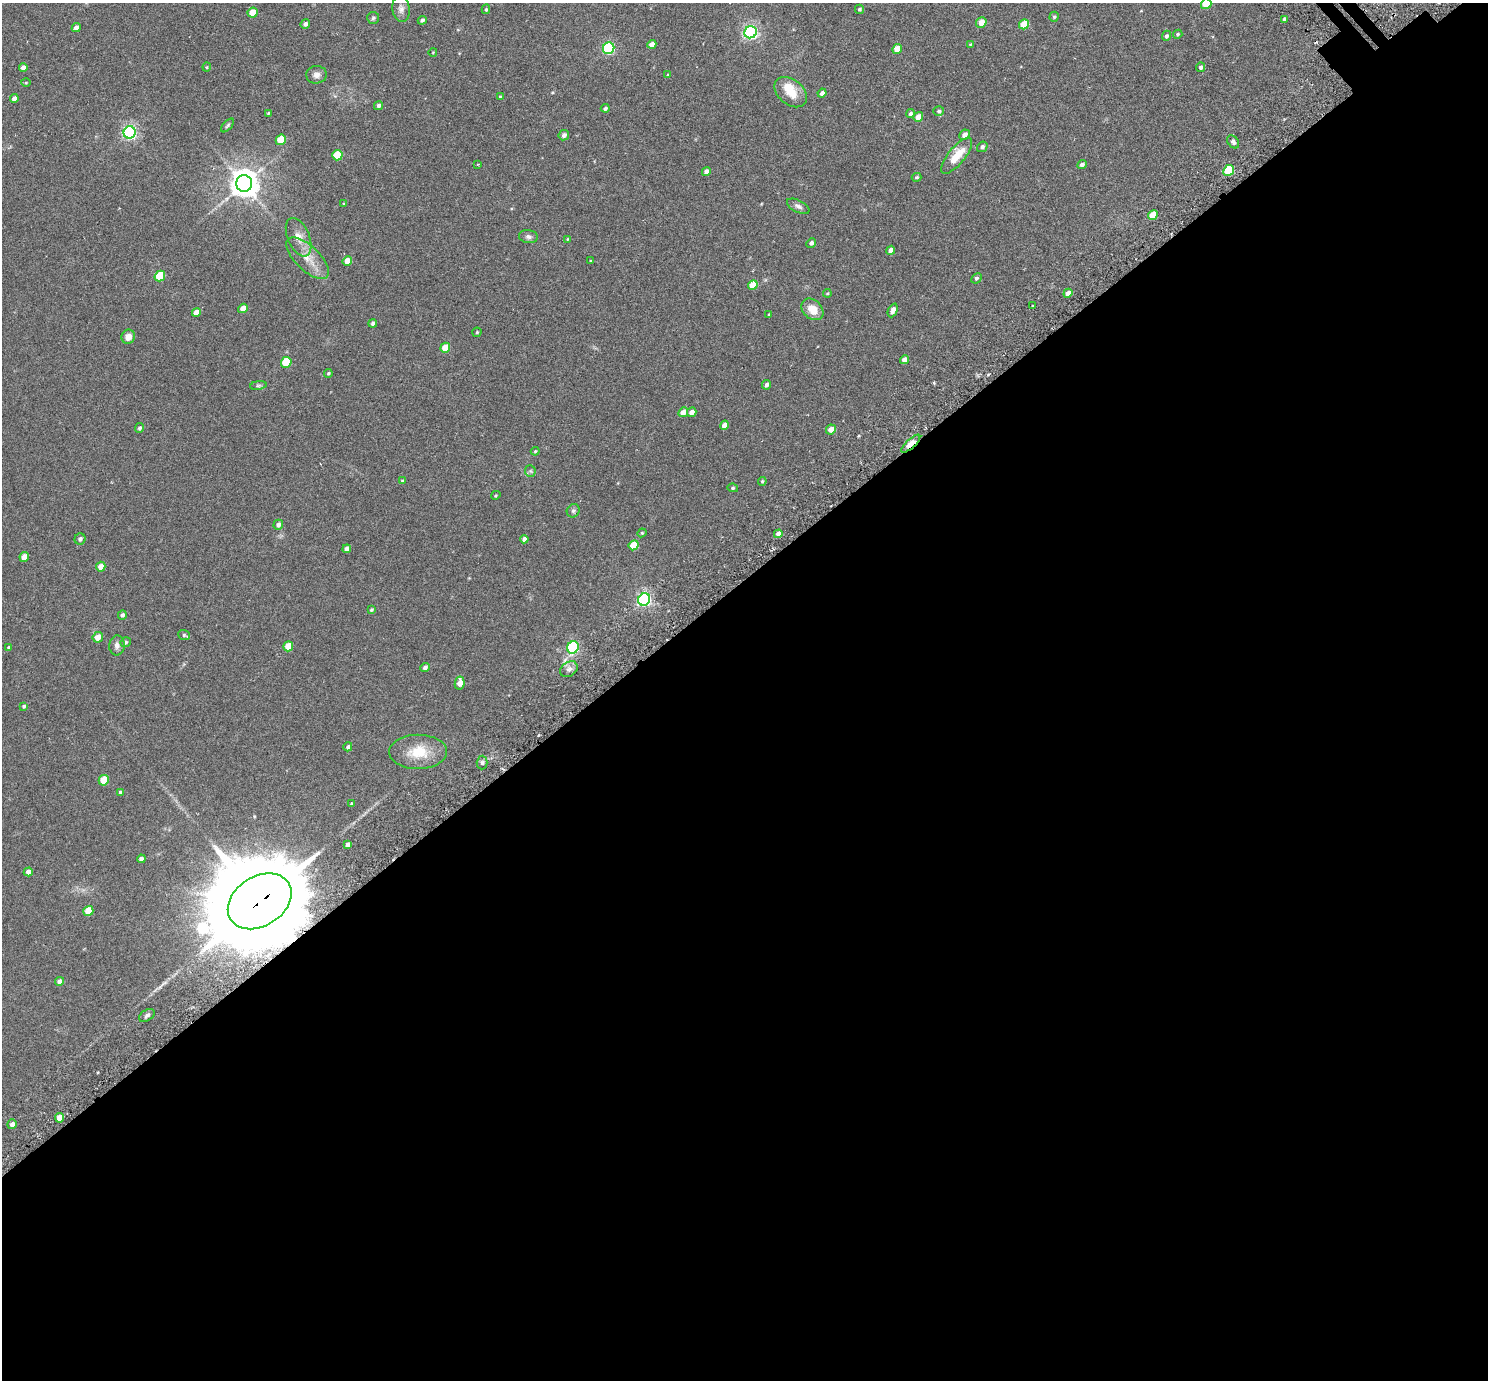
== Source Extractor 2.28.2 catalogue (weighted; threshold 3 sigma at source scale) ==
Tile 15 of 4 x 4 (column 3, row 4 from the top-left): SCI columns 3037-4522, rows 211-1588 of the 6069 x 6069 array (HDU 1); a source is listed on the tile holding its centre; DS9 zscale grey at full resolution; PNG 1490 x 1382 px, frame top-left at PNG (2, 3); each listed source drawn as its Kron ellipse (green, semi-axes under 4 px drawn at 4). Shown black and unused: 58% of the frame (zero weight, under 3 of 6 exposures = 3% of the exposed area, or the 3 px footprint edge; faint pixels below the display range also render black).
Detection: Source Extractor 2.28.2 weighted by HDU 2 'WHT'; one run over the whole footprint, this tile lists its part. Background 0.0263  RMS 0.0071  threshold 0.029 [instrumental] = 3 sigma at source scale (4.09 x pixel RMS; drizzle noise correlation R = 1.36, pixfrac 0.8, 0.05/0.05 arcsec/px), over >= 5 px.
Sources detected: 136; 1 inside a brighter object's white glare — neither listed nor drawn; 1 inside a brighter listed object's ellipse — not listed separately; the other 134 listed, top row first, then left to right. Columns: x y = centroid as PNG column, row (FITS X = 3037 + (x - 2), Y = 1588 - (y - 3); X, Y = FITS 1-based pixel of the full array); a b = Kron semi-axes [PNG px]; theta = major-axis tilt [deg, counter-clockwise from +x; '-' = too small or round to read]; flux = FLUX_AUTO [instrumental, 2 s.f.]
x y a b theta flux
1206 4 5 5 - 18
401 9 13 8 -82 2.9
486 9 5 4 - 0.87
859 9 4 4 - 1
253 13 5 5 - 11
1054 17 5 4 - 0.95
373 18 6 6 - 1.1
1284 19 4 3 - 1.6
422 20 4 4 - 1.4
981 22 5 5 - 6
305 24 5 4 - 1.8
1024 24 5 4 - 14
76 28 4 4 - 2.9
751 32 6 6 - 150
1178 34 5 4 - 0.89
1166 36 5 4 - 1.6
652 44 4 4 - 3
970 44 4 4 - 0.54
609 48 6 5 - 74
897 49 5 4 - 8.4
433 52 4 3 - 0.45
207 67 4 4 - 0.64
1201 67 5 4 - 1.5
23 68 4 4 - 2.8
317 75 10 9 - 3
668 75 3 3 - 0.55
26 83 5 3 - 0.52
791 92 18 12 -39 10
822 93 4 4 - 3.2
500 97 4 3 - 0.55
14 99 4 4 - 2.7
378 105 5 4 - 1.3
605 108 4 4 - 1.3
939 111 5 5 - 1.2
268 113 3 3 - 0.51
910 114 5 4 - 1.3
918 117 5 4 - 5.2
227 125 8 4 49 1.1
130 132 6 6 - 130
564 135 5 5 - 1.9
964 135 5 4 - 3.2
281 140 5 5 - 16
1233 142 7 5 -51 2
982 147 5 5 - 1.7
337 155 5 5 - 19
957 156 22 8 50 12
478 164 3 3 - 0.48
1082 165 5 4 - 1.7
1229 170 6 5 - 31
706 172 4 4 - 2.6
916 177 5 4 - 0.87
244 183 8 8 - 800
344 204 4 3 - 0.64
798 206 12 6 -27 2.2
1153 215 5 4 - 11
299 237 20 11 -67 7.2
528 237 9 6 -7 1.9
568 239 4 3 - 0.53
811 243 5 4 - 1.8
891 250 4 4 - 3.5
308 258 27 12 -44 10
347 261 5 4 - 6.6
591 261 3 3 - 0.56
160 276 5 5 - 20
976 278 6 4 45 1.2
753 285 5 4 - 11
827 293 4 3 - 0.58
1068 293 5 4 - 3.9
1032 306 4 2 - 0.46
243 308 5 4 - 4.3
812 309 12 9 -43 8.6
893 310 7 4 65 3.6
196 312 4 4 - 5.3
769 314 4 4 - 0.52
373 323 4 4 - 1.3
477 332 4 4 - 0.79
128 337 7 6 - 4.4
445 348 5 4 - 12
904 360 4 4 - 3.3
286 362 5 5 - 22
328 373 4 3 - 0.78
258 385 8 4 8 1.1
766 385 5 4 - 1.7
683 412 5 4 - 4.8
692 412 5 4 - 3.7
724 425 5 4 - 4
140 428 5 4 - 1.2
831 429 5 4 - 4.5
911 444 12 4 42 23
535 451 4 3 - 0.65
530 471 6 5 - 1
402 481 4 4 - 0.77
762 481 4 3 - 0.73
733 488 5 4 - 0.93
496 495 5 3 - 0.59
573 511 7 6 - 1.3
278 525 5 5 - 2.1
642 533 4 4 - 0.64
778 534 4 4 - 3.1
80 539 5 5 - 1.7
524 539 4 4 - 2.2
634 545 5 4 - 13
347 549 4 4 - 2.8
24 557 5 4 - 5.3
101 567 5 4 - 5.4
644 600 6 5 - 140
371 610 4 3 - 0.81
122 615 5 4 - 1.6
184 635 6 4 -21 1
98 637 5 5 - 5.8
126 642 5 5 - 1.2
117 645 10 7 85 2.5
288 646 5 4 - 8.3
9 647 3 3 - 0.7
573 647 6 5 - 63
425 668 5 4 - 1.8
569 669 9 7 33 2.9
460 683 6 5 - 5
24 706 4 3 - 0.94
348 747 4 4 - 1.2
418 752 29 17 1 16
482 762 7 5 88 1.3
104 780 5 5 - 14
120 792 4 4 - 0.95
352 804 4 3 - 0.75
348 845 4 4 - 2.4
141 859 4 4 - 1.9
28 872 4 4 - 3.2
260 901 34 25 33 12000
88 911 5 5 - 13
60 981 4 4 - 3
147 1015 8 5 33 1.6
60 1118 5 4 - 7.4
12 1124 5 4 - 2.3
Overlapping masked pixels (flux is a lower limit): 2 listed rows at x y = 911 444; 260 901
Isophote crosses this tile's border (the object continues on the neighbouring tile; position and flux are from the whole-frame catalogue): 1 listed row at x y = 1206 4